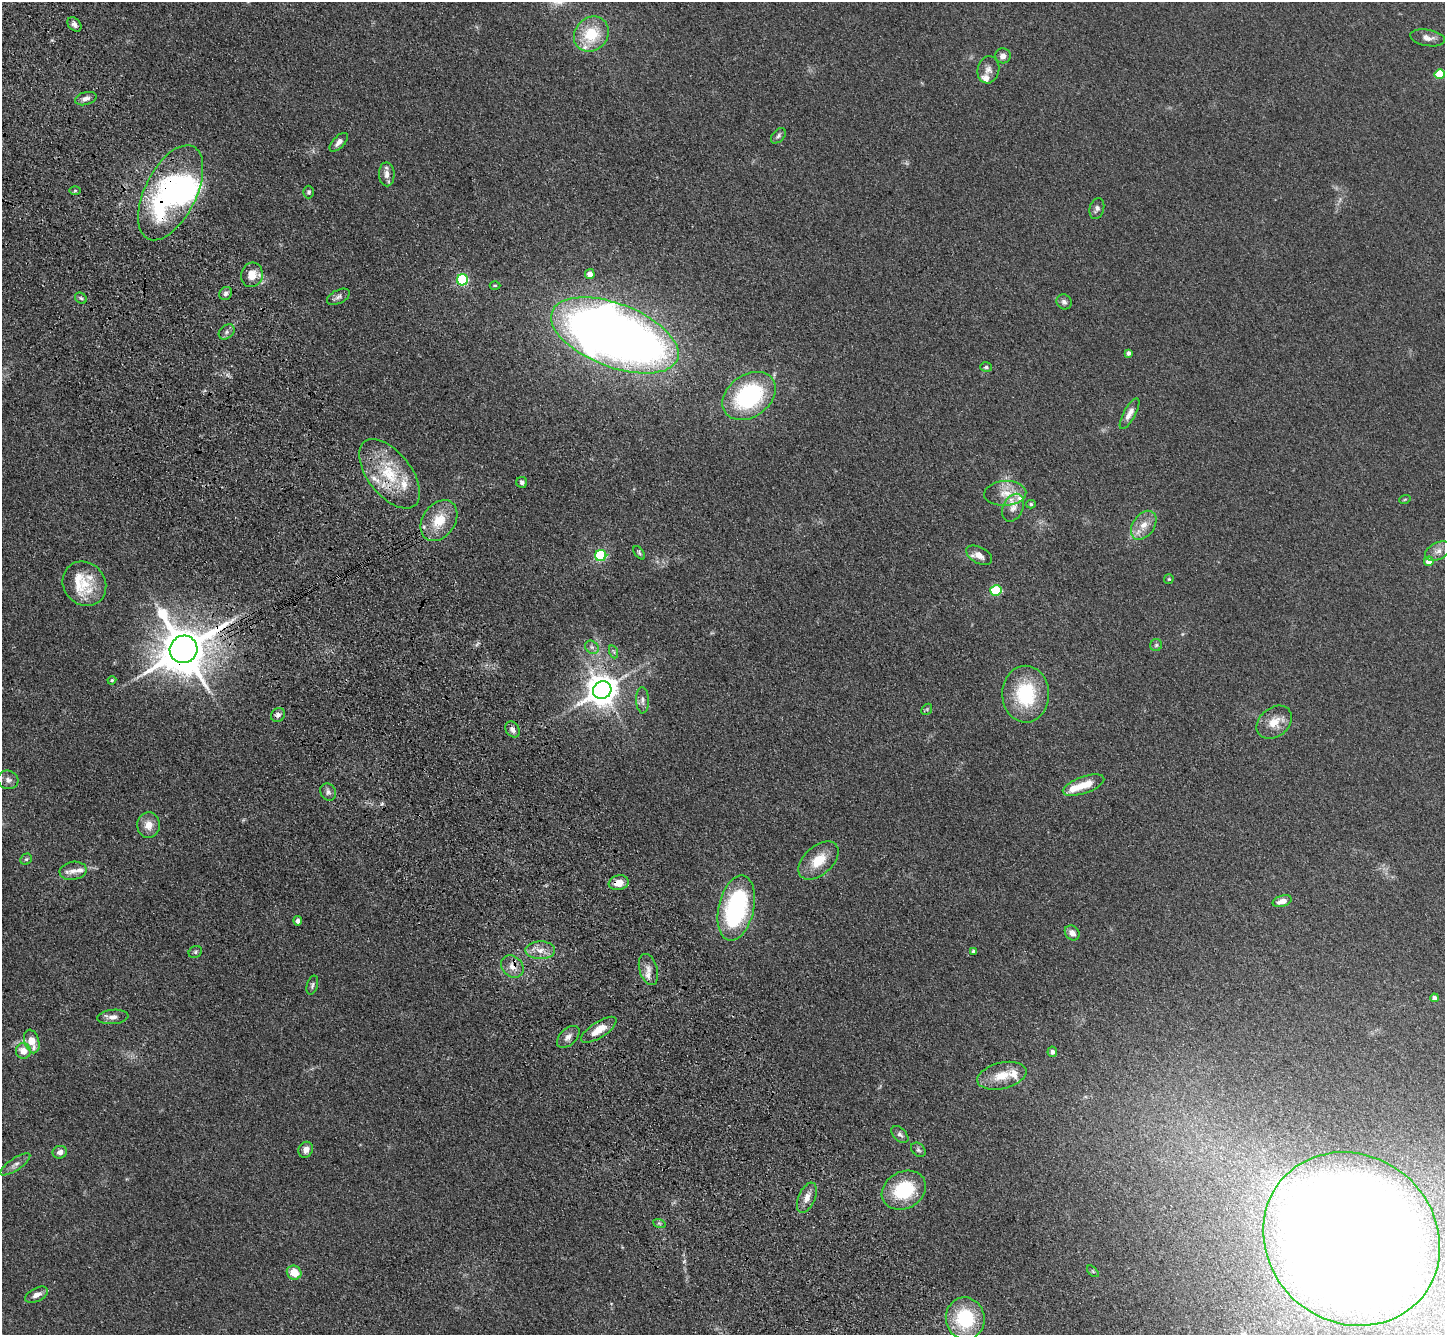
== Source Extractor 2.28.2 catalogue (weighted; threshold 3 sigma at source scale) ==
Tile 11 of 4 x 4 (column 3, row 3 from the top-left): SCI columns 2991-4433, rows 1695-3027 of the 5980 x 5920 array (HDU 1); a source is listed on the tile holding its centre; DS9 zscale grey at full resolution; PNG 1447 x 1337 px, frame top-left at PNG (2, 2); each listed source drawn as its Kron ellipse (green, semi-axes under 4 px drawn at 4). Shown black and unused: <1% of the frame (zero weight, under 3 of 4 exposures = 6% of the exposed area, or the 3 px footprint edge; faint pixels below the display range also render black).
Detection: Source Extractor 2.28.2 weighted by HDU 2 'WHT'; one run over the whole footprint, this tile lists its part. Background 0.0609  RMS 0.0079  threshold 0.0357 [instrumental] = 3 sigma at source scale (4.5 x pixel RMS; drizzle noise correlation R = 1.50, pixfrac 1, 0.05/0.05 arcsec/px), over >= 5 px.
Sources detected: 110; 1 inside a brighter object's white glare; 1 cosmic-ray / hot-pixel residue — neither listed nor drawn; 13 inside a brighter listed object's ellipse — not listed separately; the other 95 listed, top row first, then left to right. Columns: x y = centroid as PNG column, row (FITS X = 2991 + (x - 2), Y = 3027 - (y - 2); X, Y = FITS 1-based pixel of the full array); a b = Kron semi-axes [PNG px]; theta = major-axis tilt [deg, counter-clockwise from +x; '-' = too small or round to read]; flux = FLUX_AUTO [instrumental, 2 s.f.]
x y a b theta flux
74 24 8 5 -46 2.5
591 34 19 16 47 30
1428 38 17 8 -10 5
1003 56 7 7 - 4.6
988 70 14 10 76 5.4
1440 74 5 5 - 31
86 99 11 6 15 3.9
778 136 9 5 46 2.2
339 142 12 6 46 3.8
387 174 12 8 -88 5.1
75 191 5 3 - 0.93
309 192 6 5 - 1.6
171 193 51 26 64 110
1097 208 11 7 73 2.8
590 274 5 4 - 6.2
252 275 12 11 - 11
463 280 5 5 - 63
495 285 5 3 - 0.84
225 293 7 6 - 2.3
338 297 12 6 26 2.9
81 298 6 5 - 1.6
1064 302 8 7 - 2.6
227 332 9 6 42 2.6
615 335 67 31 -21 1100
1128 353 4 4 - 2.4
986 367 6 5 - 1.4
749 396 29 21 35 93
1129 414 17 6 61 5.7
389 474 41 21 -52 42
522 482 5 5 - 2.4
1005 493 21 12 3 13
1405 499 6 3 19 0.77
1031 504 5 4 - 1.2
1013 508 15 10 64 6.1
439 521 22 16 55 21
1144 525 16 10 54 9.7
1438 551 14 8 27 5.1
639 553 8 4 -54 1.3
979 555 14 8 -28 6.9
601 556 5 5 - 60
1429 561 5 5 - 8.8
1169 579 5 4 - 0.91
84 584 23 20 -49 21
996 590 5 5 - 51
1156 645 6 6 - 1.5
592 647 7 6 - 2.4
184 649 14 13 - 4200
614 652 7 4 -71 1.3
112 680 4 4 - 1
602 690 9 8 - 1300
1026 694 28 23 -89 50
642 700 13 6 -88 3.4
927 709 6 4 47 1.1
278 715 7 6 - 2.8
1274 722 19 14 40 12
513 729 9 6 -53 3.7
8 780 10 9 - 3.6
1083 785 22 8 19 14
328 792 9 7 -62 2.8
148 825 13 11 -88 8.6
26 859 6 5 - 1.4
818 860 24 14 42 18
73 871 13 9 9 6.1
619 883 10 7 11 8.7
1282 901 10 5 16 5.6
736 908 33 17 77 110
298 921 5 4 - 2.5
1072 933 8 6 -45 4.8
540 950 15 9 1 7.5
973 951 4 4 - 1.5
195 952 7 5 30 1.7
512 967 12 10 -43 6.6
648 969 16 9 -73 5.7
312 985 10 5 73 1.8
1434 998 4 4 - 3.3
113 1017 16 7 5 5.2
599 1030 20 8 33 13
568 1037 13 8 44 4.5
32 1041 12 7 -74 12
23 1051 8 7 - 10
1052 1052 5 5 - 2.8
1002 1076 25 13 14 16
900 1134 10 6 -47 2.5
306 1150 8 7 - 5
918 1150 8 6 -45 2.2
60 1152 7 6 - 4.2
15 1164 17 6 34 4.1
904 1190 23 18 28 44
807 1198 16 8 67 6.5
659 1223 6 4 -19 1.2
1352 1239 92 83 -39 2800
1093 1271 7 4 -44 1.1
294 1273 7 7 - 13
37 1295 12 6 28 5.1
965 1318 21 19 -81 45
Overlapping masked pixels (flux is a lower limit): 4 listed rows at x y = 171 193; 184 649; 619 883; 512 967
Isophote crosses this tile's border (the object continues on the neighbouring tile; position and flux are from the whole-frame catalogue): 1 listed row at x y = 1352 1239